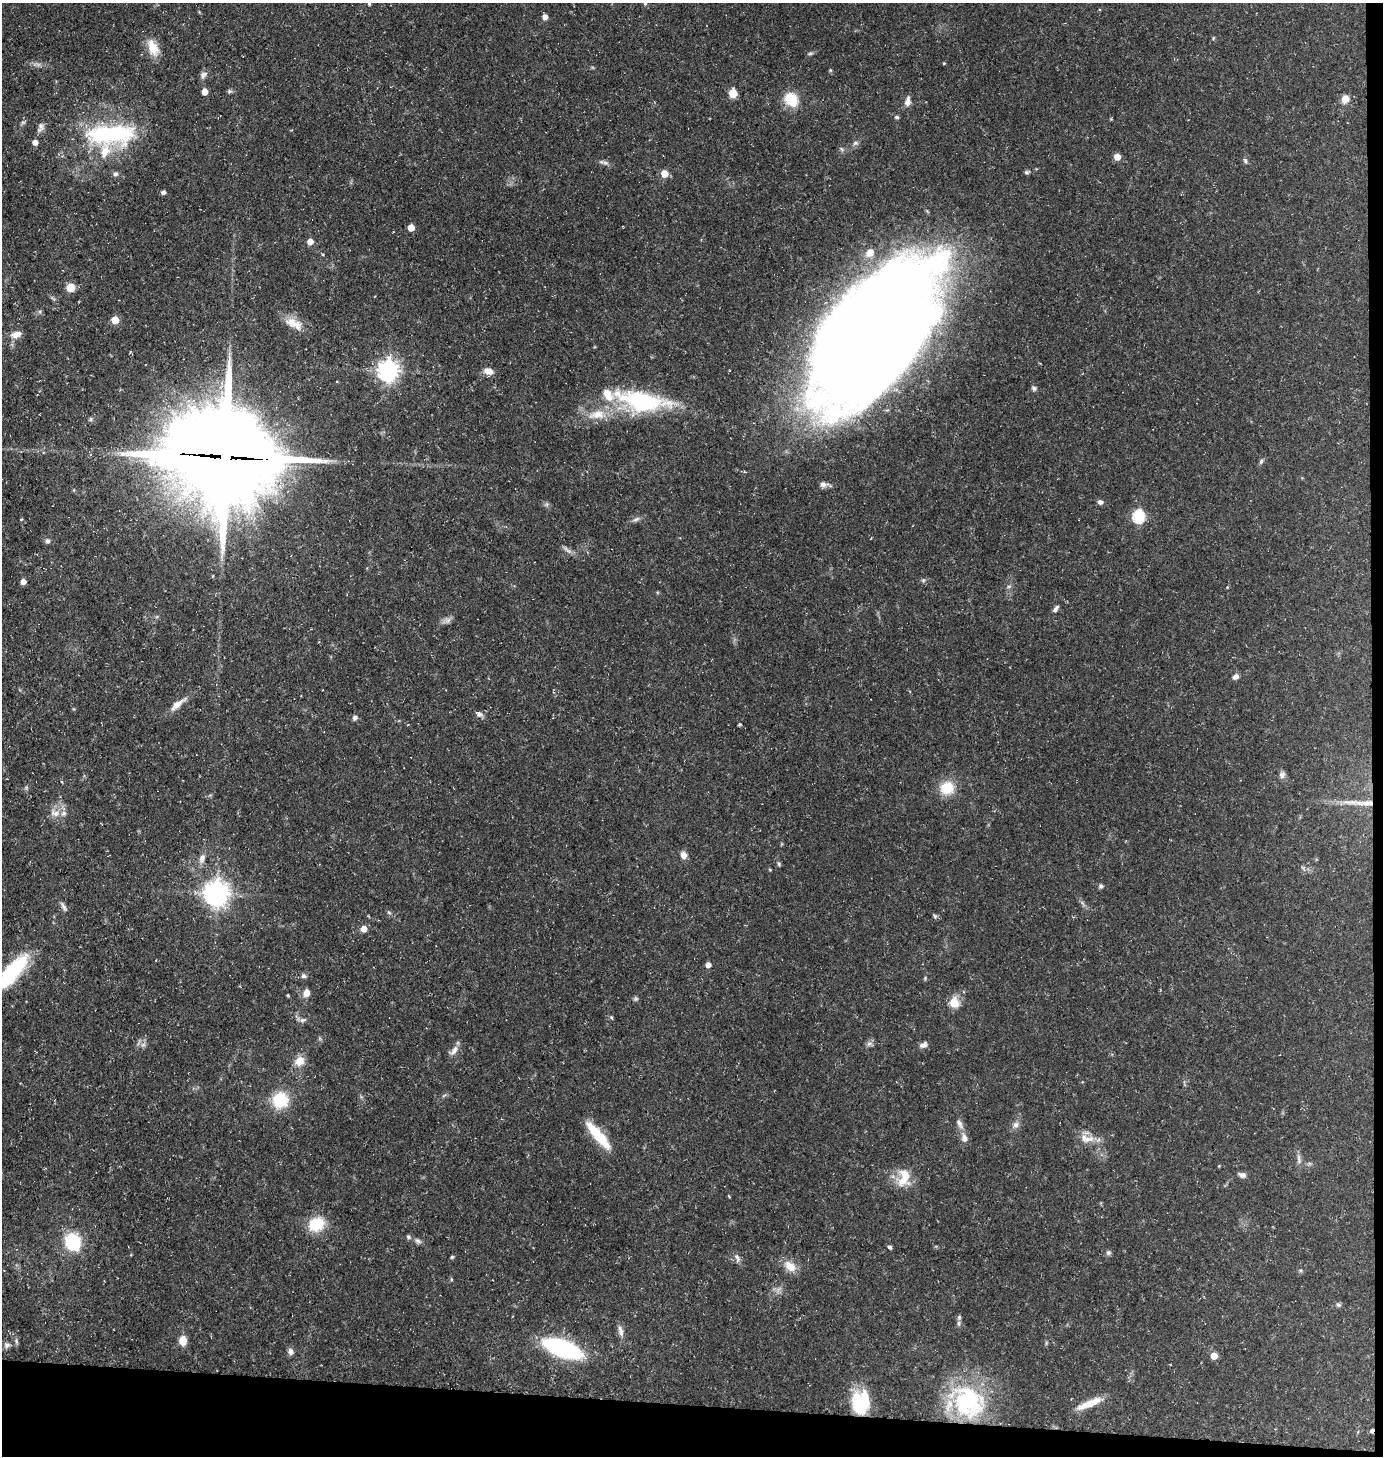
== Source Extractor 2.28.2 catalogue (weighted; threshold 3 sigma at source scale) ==
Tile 9 of 3 x 3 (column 3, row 3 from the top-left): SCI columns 2863-4243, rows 1-1454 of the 4388 x 4361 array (HDU 1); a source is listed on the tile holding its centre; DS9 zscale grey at full resolution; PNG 1385 x 1458 px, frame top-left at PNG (2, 3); no overlay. Shown black and unused: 4% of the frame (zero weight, under 3 of 5 exposures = <1% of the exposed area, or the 3 px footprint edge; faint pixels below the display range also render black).
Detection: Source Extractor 2.28.2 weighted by HDU 2 'WHT'; one run over the whole footprint, this tile lists its part. Background 0.15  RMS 0.0054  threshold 0.0244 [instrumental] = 3 sigma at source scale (4.5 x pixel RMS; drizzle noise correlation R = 1.50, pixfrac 1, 0.05/0.05 arcsec/px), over >= 5 px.
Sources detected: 125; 1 too faint to see at this stretch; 2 inside a brighter object's white glare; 1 cosmic-ray / hot-pixel residue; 1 long thin detection or spike segment (spike, bleed or trail) — not listed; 5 inside a brighter listed object's ellipse — not listed separately; the other 115 listed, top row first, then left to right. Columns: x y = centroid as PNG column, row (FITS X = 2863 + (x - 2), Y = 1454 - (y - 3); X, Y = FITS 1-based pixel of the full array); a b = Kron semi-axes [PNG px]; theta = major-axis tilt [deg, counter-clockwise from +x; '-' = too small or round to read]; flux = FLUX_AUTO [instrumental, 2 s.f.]
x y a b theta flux
369 4 5 4 - 0.79
645 4 4 4 - 0.59
545 17 5 5 - 3.3
1213 38 5 3 - 0.51
153 47 23 12 -67 8.6
810 53 8 4 8 0.92
944 63 4 3 - 0.51
203 75 11 7 40 2
229 91 7 5 44 0.99
205 92 5 4 - 6.8
733 93 5 5 - 23
1345 99 8 7 - 5.2
791 100 18 14 -52 13
908 102 12 6 81 3.3
896 117 6 5 - 0.9
41 126 11 7 -53 2.4
111 134 65 24 2 63
35 142 5 5 - 4.1
855 143 8 6 21 1.4
842 149 6 4 -70 0.85
1117 156 5 5 - 8.6
1245 160 7 5 -74 1.1
605 163 10 6 -22 1.7
1026 172 6 5 - 1
115 174 7 7 - 1.4
664 174 5 5 - 9.3
163 192 5 4 - 1.5
411 228 5 5 - 6.2
310 241 5 5 - 5.2
870 253 11 9 49 5.1
70 287 9 8 - 5.7
115 320 5 5 - 14
293 323 25 11 -30 7.9
16 334 12 8 17 4.4
876 335 122 64 52 1800
388 370 7 7 - 330
489 371 10 7 -19 4.8
1034 388 7 5 -55 1.2
642 401 66 22 -10 61
597 415 28 13 10 12
90 419 6 4 89 0.88
225 457 39 33 -16 8100
1261 461 8 5 65 1
824 484 11 7 -6 2.3
1100 502 7 6 - 1.7
1139 516 6 6 - 57
636 519 10 5 24 1.7
47 541 7 6 - 1.5
568 550 15 5 -40 2.1
23 582 5 5 - 3
1227 587 4 4 - 0.46
1056 609 10 5 55 1.7
448 620 10 6 37 2.2
1236 676 7 6 - 2.3
178 704 24 7 37 5.4
479 714 9 7 -47 2
355 717 6 5 - 2
740 724 4 4 - 0.74
1282 775 9 7 69 2
947 788 16 15 - 13
55 813 14 8 -7 4.2
683 855 8 7 - 3.2
202 859 14 8 72 3.2
779 864 6 4 -76 0.9
770 870 5 3 - 0.46
1101 886 6 5 - 1.1
216 893 8 8 - 510
63 907 14 5 -64 1.9
389 913 6 4 -3 0.74
935 916 6 5 - 0.94
364 929 5 5 - 6.3
708 965 5 4 - 3.4
11 973 46 15 47 45
303 976 7 6 - 1.3
306 993 8 6 78 4.2
288 995 4 3 - 0.58
636 999 7 5 20 0.96
954 1003 6 5 - 19
611 1017 5 4 - 0.74
302 1020 8 5 26 1.5
869 1043 9 4 9 1.4
143 1045 7 4 18 1.2
923 1045 10 7 23 2.4
454 1051 16 8 47 3.3
299 1061 13 11 39 5.9
280 1100 15 15 - 22
960 1124 15 6 -66 2.9
1016 1125 9 8 - 2.3
964 1138 11 8 -79 3.3
601 1139 34 12 -52 15
1087 1139 22 10 -6 6.5
1299 1159 16 5 -83 2.2
905 1174 26 12 -66 8.5
1242 1175 9 6 -14 2.1
316 1224 18 15 26 15
408 1237 6 5 - 1.1
418 1241 10 6 -29 1.7
73 1242 18 16 -69 27
890 1247 6 4 -39 0.93
1108 1253 7 6 - 1.3
452 1257 4 4 - 0.72
737 1257 12 6 -67 2.1
790 1266 19 11 -38 6.6
1338 1305 7 6 - 1.1
959 1323 7 5 85 1.2
621 1331 17 6 -76 2.9
183 1340 7 6 - 9.8
16 1341 7 4 -89 1
7 1345 9 7 17 1.9
563 1348 27 11 -20 96
290 1352 8 6 -67 2.3
1214 1356 5 5 - 8
968 1402 43 36 -57 58
861 1403 23 17 85 31
1089 1404 33 7 23 9.1
Overlapping masked pixels (flux is a lower limit): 2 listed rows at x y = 876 335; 225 457
Isophote crosses this tile's border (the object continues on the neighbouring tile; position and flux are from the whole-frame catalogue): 2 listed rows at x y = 369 4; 11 973